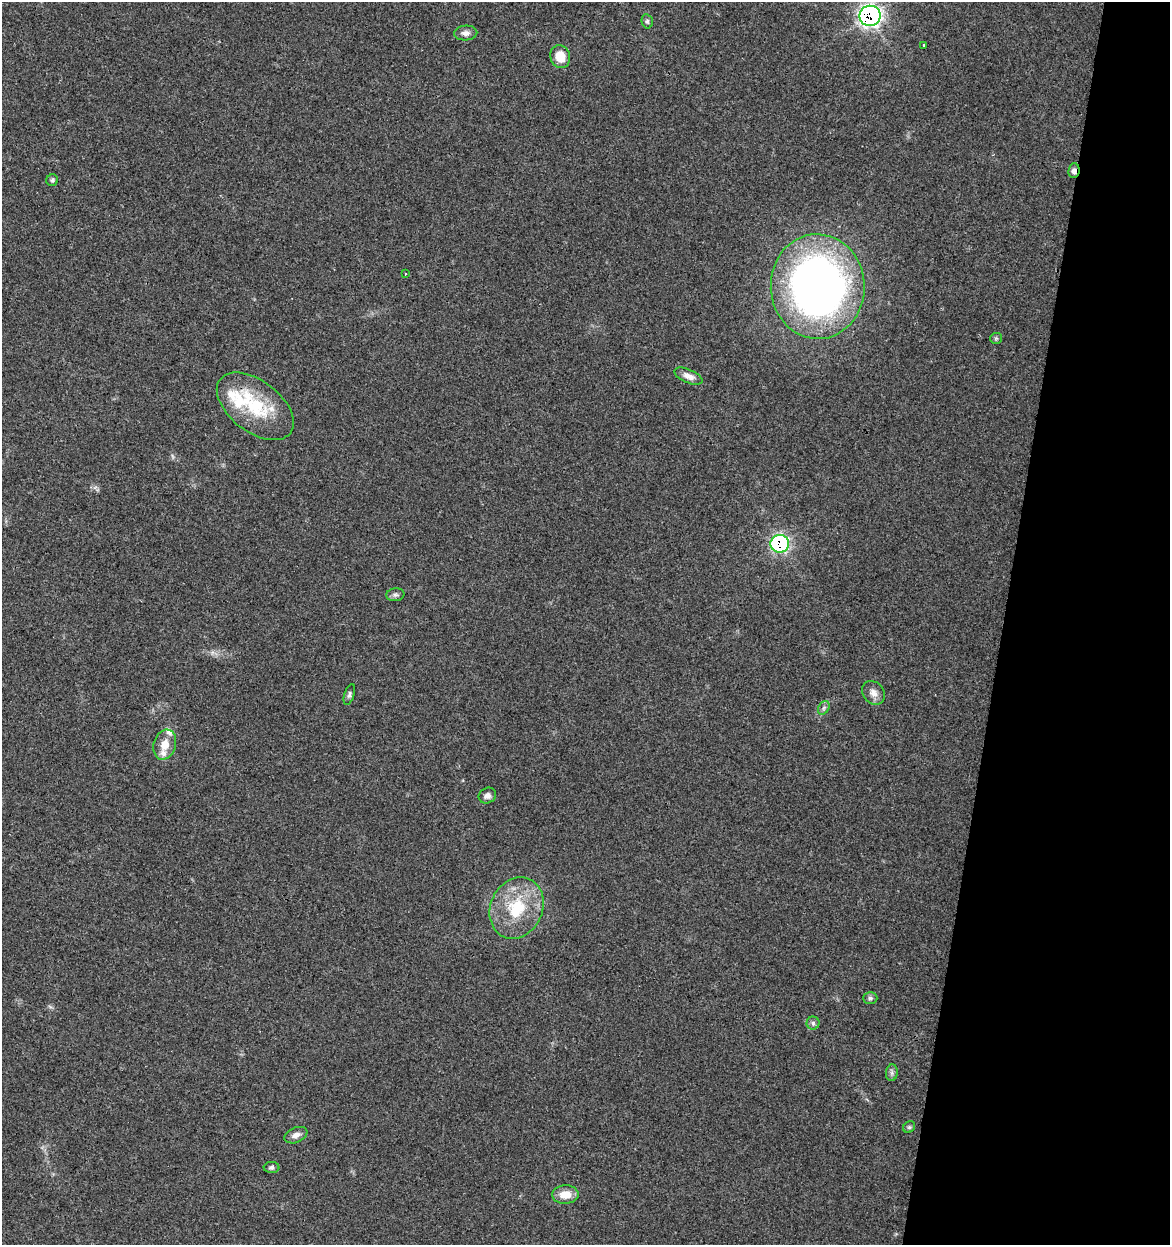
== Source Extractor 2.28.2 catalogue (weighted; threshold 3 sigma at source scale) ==
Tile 8 of 4 x 4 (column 4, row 2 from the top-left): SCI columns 3790-4957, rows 2488-3730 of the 5182 x 4982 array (HDU 1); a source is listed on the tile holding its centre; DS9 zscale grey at full resolution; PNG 1172 x 1247 px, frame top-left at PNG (2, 2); each listed source drawn as its Kron ellipse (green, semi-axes under 4 px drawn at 4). Shown black and unused: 14% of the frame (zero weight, under 3 of 4 exposures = <1% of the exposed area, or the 3 px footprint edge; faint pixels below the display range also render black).
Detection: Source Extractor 2.28.2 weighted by HDU 2 'WHT'; one run over the whole footprint, this tile lists its part. Background 0.0353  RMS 0.0034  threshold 0.0155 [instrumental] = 3 sigma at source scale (4.5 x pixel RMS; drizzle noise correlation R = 1.50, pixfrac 1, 0.0396/0.0396 arcsec/px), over >= 5 px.
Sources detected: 32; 5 inside a brighter listed object's ellipse — not listed separately; the other 27 listed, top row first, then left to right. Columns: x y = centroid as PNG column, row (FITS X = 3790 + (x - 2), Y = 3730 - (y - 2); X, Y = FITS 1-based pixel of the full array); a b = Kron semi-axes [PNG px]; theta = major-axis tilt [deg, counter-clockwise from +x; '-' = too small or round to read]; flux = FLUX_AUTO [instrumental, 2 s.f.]
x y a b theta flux
870 16 10 10 - 120
647 21 7 5 -76 0.71
466 33 11 7 3 1.6
924 45 4 3 - 0.95
560 57 12 9 -72 5.8
1074 171 7 5 84 1.4
52 180 6 5 - 0.67
405 274 3 2 - 0.55
818 287 52 47 -88 240
996 338 6 5 - 0.52
688 376 15 6 -23 2.3
255 406 44 25 -38 21
780 544 9 9 - 60
395 595 9 6 7 0.91
873 693 13 10 -53 2.4
349 694 11 5 73 0.93
824 708 7 5 59 0.84
165 745 15 11 74 4.8
487 796 9 7 29 1.6
517 908 32 26 65 18
870 998 7 6 - 0.81
813 1023 6 6 - 0.82
892 1073 8 6 83 0.96
909 1127 6 5 - 0.59
296 1135 12 7 23 2
272 1167 8 5 2 0.89
565 1195 13 9 1 5
Overlapping masked pixels (flux is a lower limit): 3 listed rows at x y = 870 16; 1074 171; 780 544